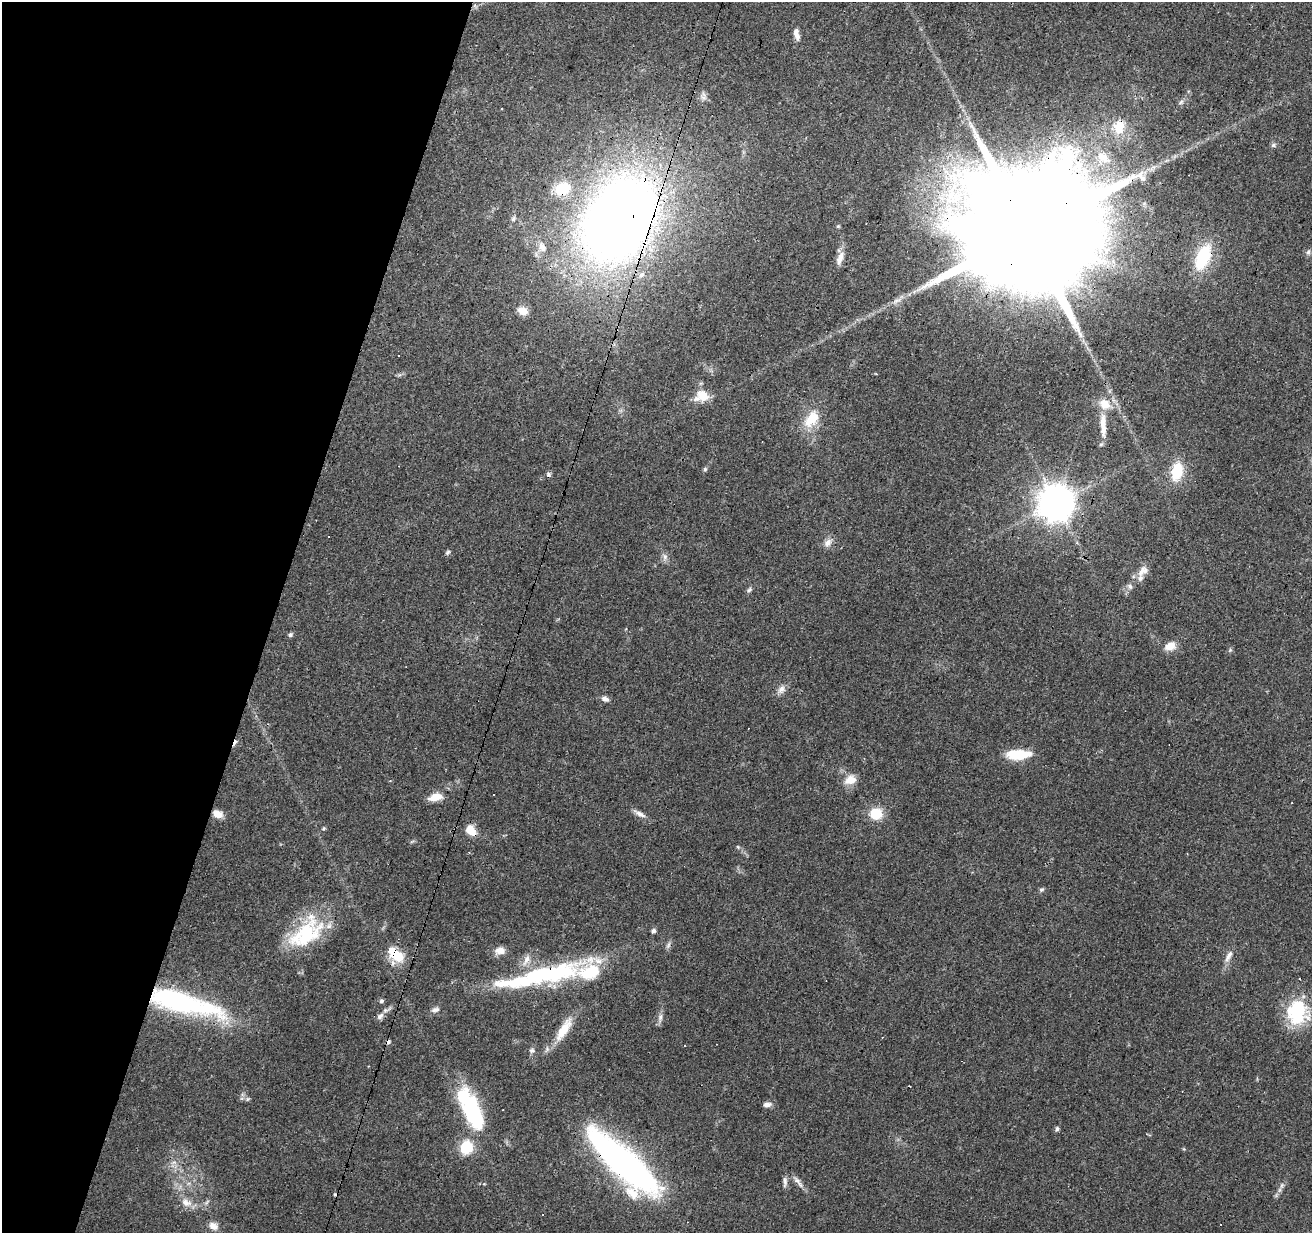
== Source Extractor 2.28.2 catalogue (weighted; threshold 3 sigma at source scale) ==
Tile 9 of 4 x 4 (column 1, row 3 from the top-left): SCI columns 1-1310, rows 1447-2677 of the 5245 x 5417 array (HDU 1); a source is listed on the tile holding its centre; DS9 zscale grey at full resolution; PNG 1314 x 1235 px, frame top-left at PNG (2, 2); no overlay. Shown black and unused: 21% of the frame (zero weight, under 3 of 4 exposures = <1% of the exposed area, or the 3 px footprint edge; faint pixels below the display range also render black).
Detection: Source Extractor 2.28.2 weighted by HDU 2 'WHT'; one run over the whole footprint, this tile lists its part. Background 0.0451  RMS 0.0046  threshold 0.0206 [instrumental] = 3 sigma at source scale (4.5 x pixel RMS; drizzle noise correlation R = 1.50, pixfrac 1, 0.0396/0.0396 arcsec/px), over >= 5 px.
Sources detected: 96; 7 inside a brighter object's white glare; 13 cosmic-ray / hot-pixel residue — not listed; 4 inside a brighter listed object's ellipse — not listed separately; the other 72 listed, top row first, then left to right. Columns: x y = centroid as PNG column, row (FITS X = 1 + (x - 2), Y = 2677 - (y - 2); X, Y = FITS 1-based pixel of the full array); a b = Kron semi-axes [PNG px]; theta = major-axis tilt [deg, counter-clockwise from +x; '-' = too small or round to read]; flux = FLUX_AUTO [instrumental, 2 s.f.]
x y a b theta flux
796 34 16 7 -78 2.9
703 98 9 6 -2 1.8
1181 102 8 4 45 1
502 109 3 2 - 0.53
1119 127 22 17 73 12
1273 145 7 6 - 1.1
1103 158 22 16 -38 11
1142 177 20 10 -60 4.5
562 189 15 12 27 14
513 219 7 5 62 0.8
619 219 70 49 60 600
838 226 5 4 - 0.54
1027 232 50 27 70 39000
542 247 12 8 -60 2.7
1308 252 8 5 60 1.1
1203 257 25 13 69 27
840 258 20 8 71 3.8
523 311 11 8 -22 5.1
702 396 15 12 15 8.6
811 419 25 14 54 12
1103 426 31 7 -88 8.1
705 469 6 5 - 0.77
1177 472 19 11 79 15
1056 503 11 11 - 1100
828 543 13 9 51 2.9
448 552 7 5 35 0.9
665 557 11 6 -90 1.7
1143 571 18 11 41 4.5
1130 586 8 6 -51 1.3
749 590 7 6 - 0.99
290 635 7 5 45 0.98
1170 646 14 9 22 5
1230 650 5 5 - 0.65
781 690 12 8 77 2.5
605 699 9 6 -26 1.9
1018 754 25 10 2 16
850 780 15 11 21 5.6
436 797 17 8 14 6.2
218 814 12 8 -21 4
640 814 16 6 -27 2.7
876 814 12 10 4 12
324 828 5 4 - 0.58
471 830 12 9 -49 6.8
738 847 5 4 - 0.59
1042 890 7 6 - 0.86
653 931 6 5 - 1.2
306 933 52 27 40 34
500 951 12 9 10 3.7
395 955 23 12 -39 12
1228 956 19 7 63 3.2
589 972 60 36 -5 34
539 974 65 19 17 42
381 1001 6 5 - 0.88
193 1006 91 21 -13 59
435 1010 11 7 12 1.7
1297 1012 29 23 89 27
380 1016 9 7 42 1.7
660 1018 14 6 86 2
564 1029 34 10 58 11
685 1046 3 2 - 0.37
532 1050 7 6 - 1.2
247 1099 6 5 - 0.85
767 1104 9 6 13 2.1
472 1109 40 18 88 31
1057 1129 6 5 - 0.93
466 1147 6 6 - 59
623 1162 85 24 -42 160
785 1182 16 5 89 1.8
798 1182 21 6 -53 2.6
1282 1186 9 5 71 1.4
186 1203 16 11 -24 4.7
213 1226 12 8 -22 3.1
Overlapping masked pixels (flux is a lower limit): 10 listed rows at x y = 1119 127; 562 189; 619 219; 1027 232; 471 830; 306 933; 395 955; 589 972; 539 974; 623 1162